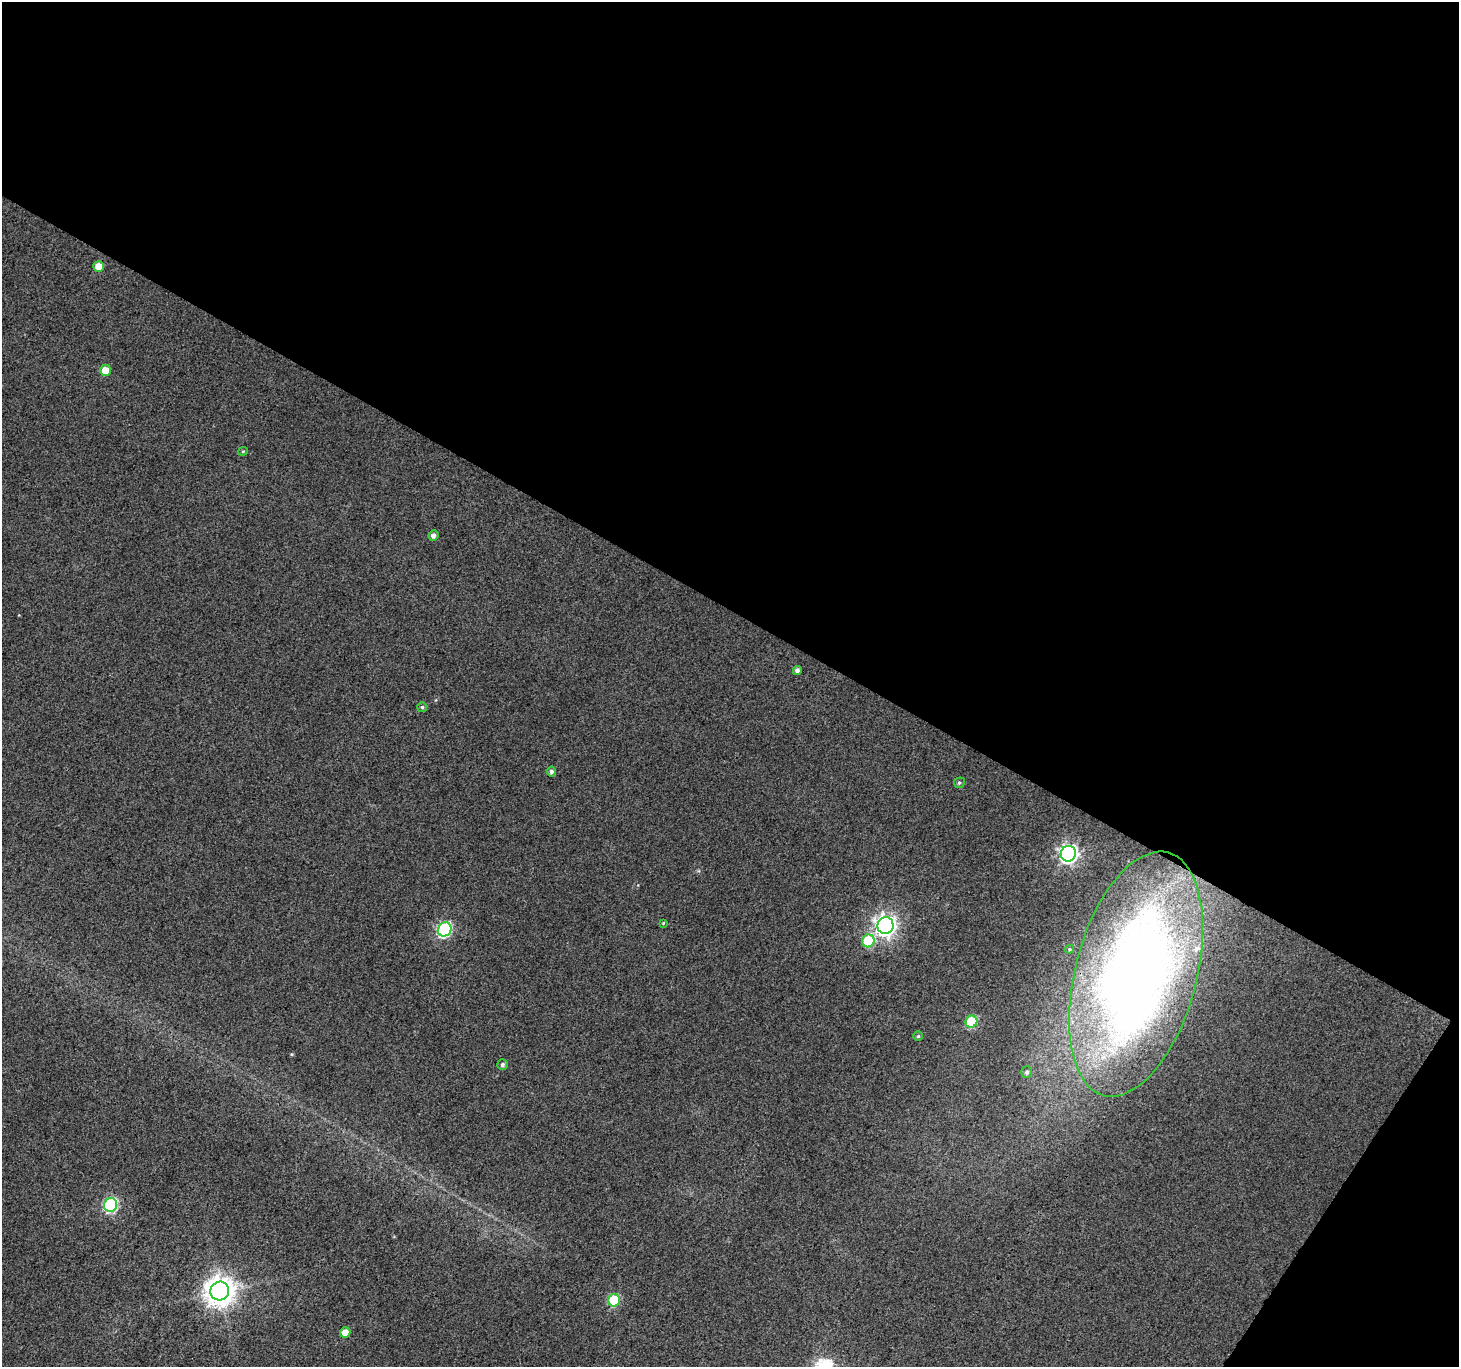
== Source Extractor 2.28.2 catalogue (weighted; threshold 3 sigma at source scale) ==
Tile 2 of 2 x 2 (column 2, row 1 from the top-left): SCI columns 1459-2915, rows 1484-2848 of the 2916 x 2950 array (HDU 1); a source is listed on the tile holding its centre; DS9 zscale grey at full resolution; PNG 1461 x 1369 px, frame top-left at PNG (2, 2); each listed source drawn as its Kron ellipse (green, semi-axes under 4 px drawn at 4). Shown black and unused: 47% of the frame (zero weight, under 3 of 4 exposures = <1% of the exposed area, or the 3 px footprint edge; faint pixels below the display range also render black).
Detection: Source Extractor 2.28.2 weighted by HDU 2 'WHT'; one run over the whole footprint, this tile lists its part. Background 0.0356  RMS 0.011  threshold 0.0494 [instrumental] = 3 sigma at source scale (4.5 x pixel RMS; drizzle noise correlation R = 1.50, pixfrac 1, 0.0396/0.0396 arcsec/px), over >= 5 px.
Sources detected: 23; all 23 listed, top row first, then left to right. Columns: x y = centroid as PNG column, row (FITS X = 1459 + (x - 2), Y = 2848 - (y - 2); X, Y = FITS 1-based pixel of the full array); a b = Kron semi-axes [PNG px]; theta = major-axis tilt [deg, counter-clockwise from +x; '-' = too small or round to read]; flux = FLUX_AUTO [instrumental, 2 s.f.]
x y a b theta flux
99 266 5 5 - 13
105 370 5 5 - 14
243 451 5 4 - 1.2
433 536 5 5 - 4.3
797 671 4 4 - 4.2
422 707 5 5 - 1.9
551 772 5 4 - 3.1
959 783 6 5 - 2.1
1068 854 8 7 - 400
663 923 4 4 - 0.91
885 925 8 8 - 630
445 929 7 6 - 160
868 941 6 6 - 59
1069 949 4 4 - 1.2
1136 974 125 60 75 1000
971 1022 6 6 - 53
918 1036 5 5 - 1.6
502 1065 5 5 - 2.6
1027 1072 6 5 - 2.7
110 1205 7 6 - 150
220 1291 9 9 - 1500
614 1300 6 6 - 61
345 1332 5 5 - 9.4
Overlapping masked pixels (flux is a lower limit): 1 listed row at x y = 1136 974